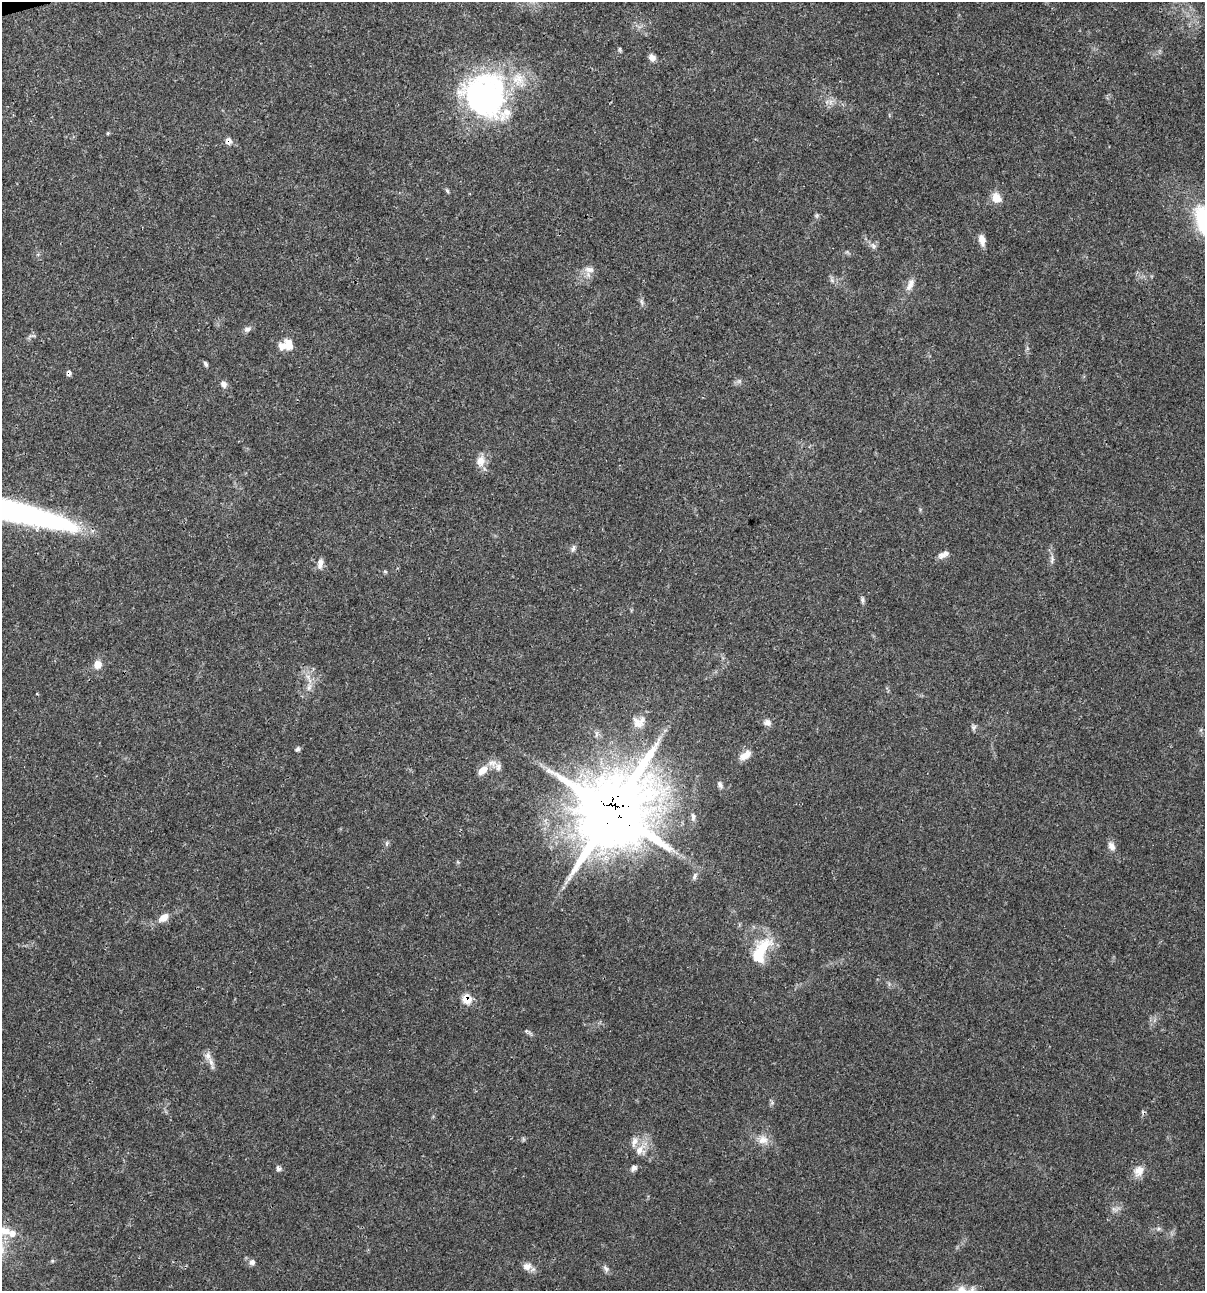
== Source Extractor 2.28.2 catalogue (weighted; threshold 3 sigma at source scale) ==
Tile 11 of 4 x 4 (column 3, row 3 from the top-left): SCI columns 2508-3710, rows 1294-2582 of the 4963 x 5162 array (HDU 1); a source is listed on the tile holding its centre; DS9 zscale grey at full resolution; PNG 1207 x 1293 px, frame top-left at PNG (2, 2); no overlay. Shown black and unused: <1% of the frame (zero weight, under 3 of 4 exposures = <1% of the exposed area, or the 3 px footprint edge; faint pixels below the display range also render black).
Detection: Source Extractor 2.28.2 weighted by HDU 2 'WHT'; one run over the whole footprint, this tile lists its part. Background 0.0314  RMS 0.002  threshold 0.0091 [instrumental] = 3 sigma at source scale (4.5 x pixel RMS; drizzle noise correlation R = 1.50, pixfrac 1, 0.0396/0.0396 arcsec/px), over >= 5 px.
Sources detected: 63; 2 inside a brighter object's white glare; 1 cosmic-ray / hot-pixel residue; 1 long thin detection or spike segment (spike, bleed or trail) — not listed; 6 inside a brighter listed object's ellipse — not listed separately; the other 53 listed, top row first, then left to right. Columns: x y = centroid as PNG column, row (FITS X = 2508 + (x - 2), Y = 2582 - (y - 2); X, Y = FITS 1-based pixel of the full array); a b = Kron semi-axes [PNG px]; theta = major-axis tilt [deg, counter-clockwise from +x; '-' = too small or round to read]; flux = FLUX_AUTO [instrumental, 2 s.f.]
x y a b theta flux
620 49 8 4 -82 0.29
652 57 9 7 -42 1
481 100 59 54 57 45
830 102 8 5 89 0.71
108 133 5 3 - 0.21
228 141 8 7 - 1.1
447 191 7 4 -62 0.33
996 198 12 10 -49 2.4
982 240 13 7 -77 1.6
873 246 9 6 -50 0.69
589 269 14 8 -8 1.3
910 284 18 8 67 1.5
642 302 11 5 -72 0.55
247 329 9 6 19 0.69
289 345 14 10 -68 2.4
206 364 7 5 -47 0.4
223 384 9 7 -61 0.87
481 461 14 12 76 2.1
573 548 11 5 74 0.56
942 555 11 9 36 1.1
1052 559 13 5 90 0.8
320 564 15 7 81 1.1
862 600 8 5 89 0.48
97 664 8 8 - 2
309 687 11 7 67 1.2
767 722 9 8 - 1
638 723 17 11 -45 1.9
973 727 8 6 34 0.54
596 734 9 4 82 0.49
297 749 6 6 - 0.43
745 755 17 9 33 1.9
498 767 10 7 79 0.87
482 770 15 9 41 1.9
720 785 9 6 -51 0.65
613 812 23 20 76 2400
693 817 12 5 -86 0.71
387 843 6 4 71 0.34
1111 846 13 8 -58 1.2
695 876 10 4 78 0.53
163 918 14 9 37 1.7
763 947 31 17 53 6.7
467 999 8 7 - 3.9
211 1062 13 6 -73 1.1
763 1140 14 12 -4 2.1
640 1150 15 13 51 2.4
634 1168 9 6 43 0.7
278 1169 7 6 - 0.58
1139 1171 15 13 63 2.1
8 1232 53 11 -18 5.5
252 1262 9 7 -43 0.8
527 1266 11 9 21 1.4
606 1268 10 5 -42 0.64
962 1290 16 13 -7 2.3
Overlapping masked pixels (flux is a lower limit): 3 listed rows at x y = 228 141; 613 812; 467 999
Isophote crosses this tile's border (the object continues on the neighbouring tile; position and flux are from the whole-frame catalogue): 2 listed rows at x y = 8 1232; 962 1290